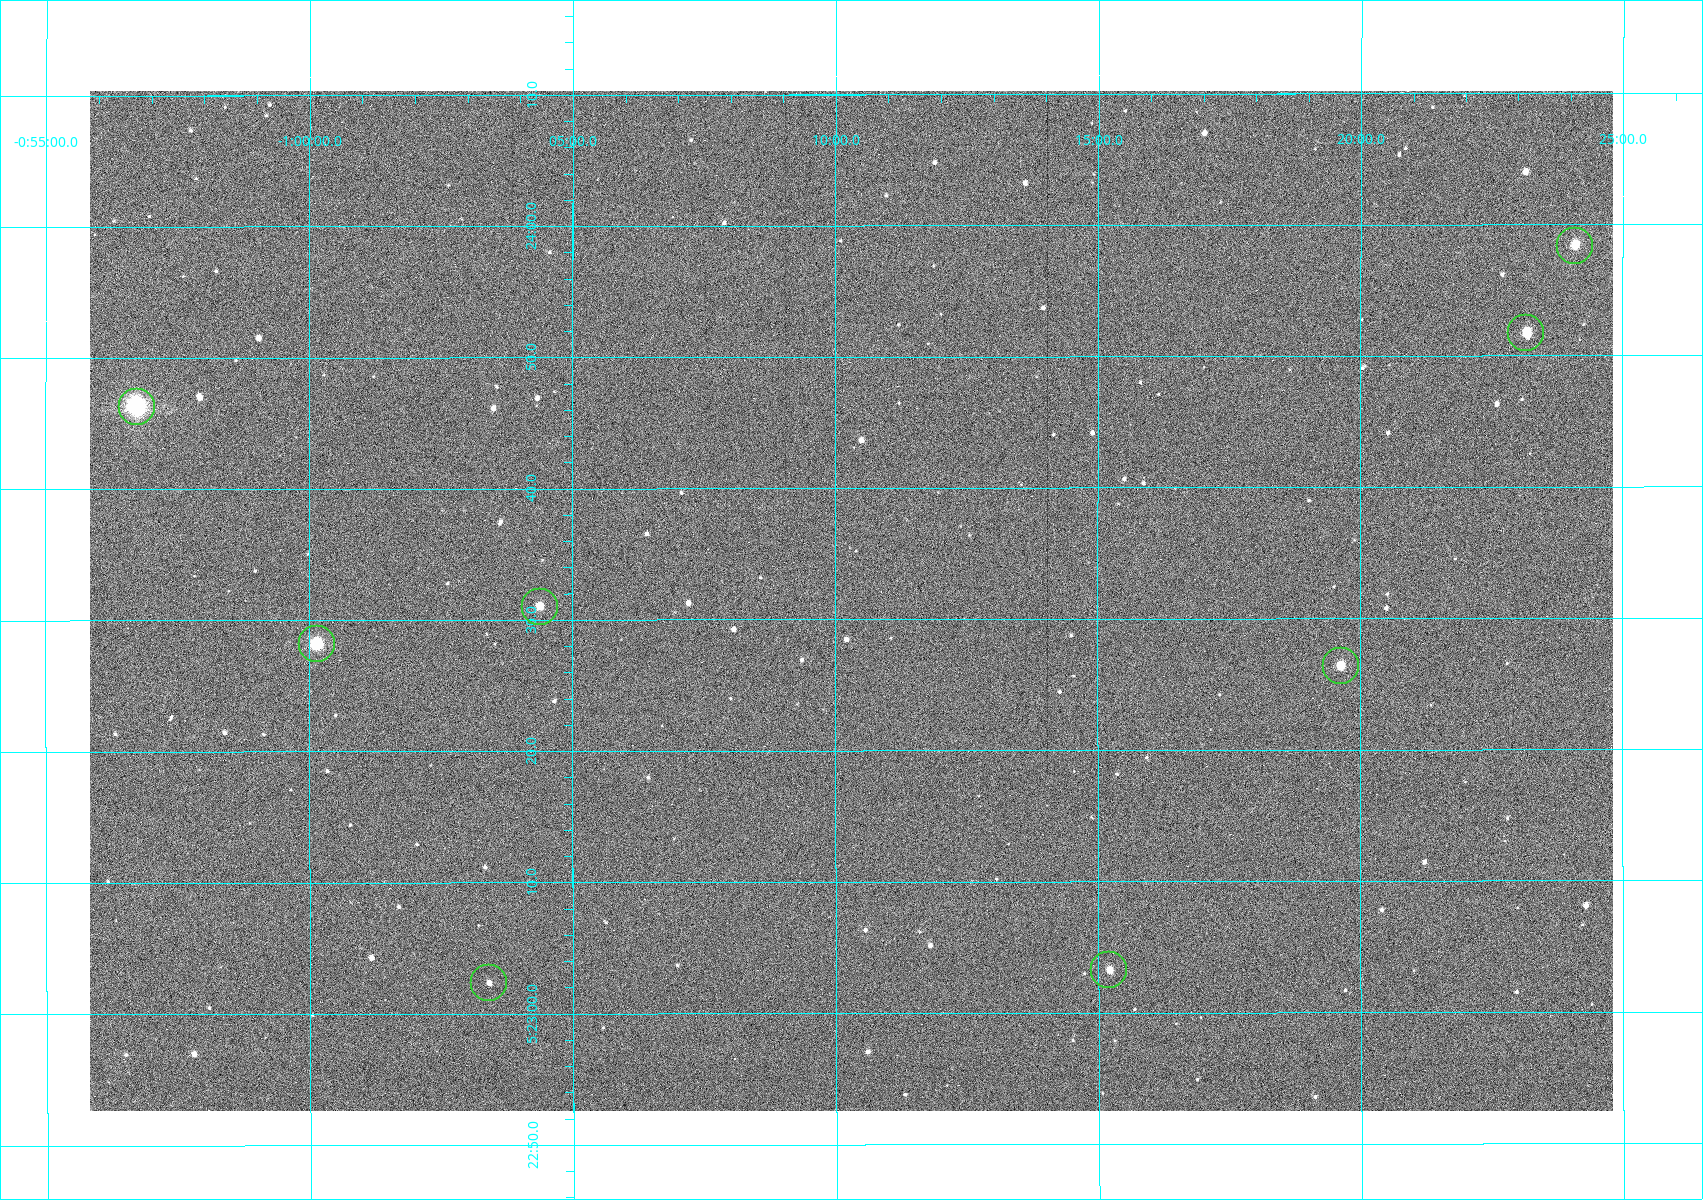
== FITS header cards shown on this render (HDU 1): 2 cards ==
NAXIS1  =                 1523
NAXIS2  =                 1020

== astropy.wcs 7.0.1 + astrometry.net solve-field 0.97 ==
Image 1523 x 1020 px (HDU 1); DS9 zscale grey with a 90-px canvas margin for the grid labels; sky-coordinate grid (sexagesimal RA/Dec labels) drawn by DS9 from the SOLVED WCS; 8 Tycho-2 reference stars matched to detected sources circled (green)
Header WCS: RA---TAN/DEC--TAN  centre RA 05:23:31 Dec -01:10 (80.88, -1.17 deg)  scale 1.14 arcsec/px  FOV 29.0' x 19.4'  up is +90 deg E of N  parity flipped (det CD > 0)
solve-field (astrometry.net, Tycho-2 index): VERIFIED the header's WCS against the Tycho-2 star catalogue (8 matches, 0 conflicts) and refined it, rather than solving blind
Solved WCS: RA---TAN-SIP/DEC--TAN-SIP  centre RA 05:23:31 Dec -01:10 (80.88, -1.17 deg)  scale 1.14 arcsec/px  FOV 29.0' x 19.4'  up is +90 deg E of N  parity flipped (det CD > 0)
The solver's refit moves the header's centre by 0.4 arcsec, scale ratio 1.001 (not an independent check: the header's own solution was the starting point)
Tycho-2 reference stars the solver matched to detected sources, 8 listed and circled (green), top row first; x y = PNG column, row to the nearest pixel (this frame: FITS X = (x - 90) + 1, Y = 1020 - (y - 91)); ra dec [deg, ICRS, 3 dp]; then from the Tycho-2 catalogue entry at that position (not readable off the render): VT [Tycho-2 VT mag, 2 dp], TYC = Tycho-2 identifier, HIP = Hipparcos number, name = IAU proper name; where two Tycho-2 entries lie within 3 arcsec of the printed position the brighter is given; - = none
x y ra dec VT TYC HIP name
1575 246 80.993 -1.402 10.12 4753-1097-1 - -
1526 333 80.966 -1.386 10.33 4753-1182-1 - -
137 407 80.943 -0.946 8.91 4753-387-1 - -
540 607 80.879 -1.073 10.48 4753-1534-1 - -
317 644 80.867 -1.002 7.84 4753-1205-1 25199 -
1341 666 80.860 -1.327 11.24 4753-1591-1 - -
1109 970 80.764 -1.254 10.69 4753-1358-1 - -
489 983 80.760 -1.057 11.82 4753-1463-1 - -